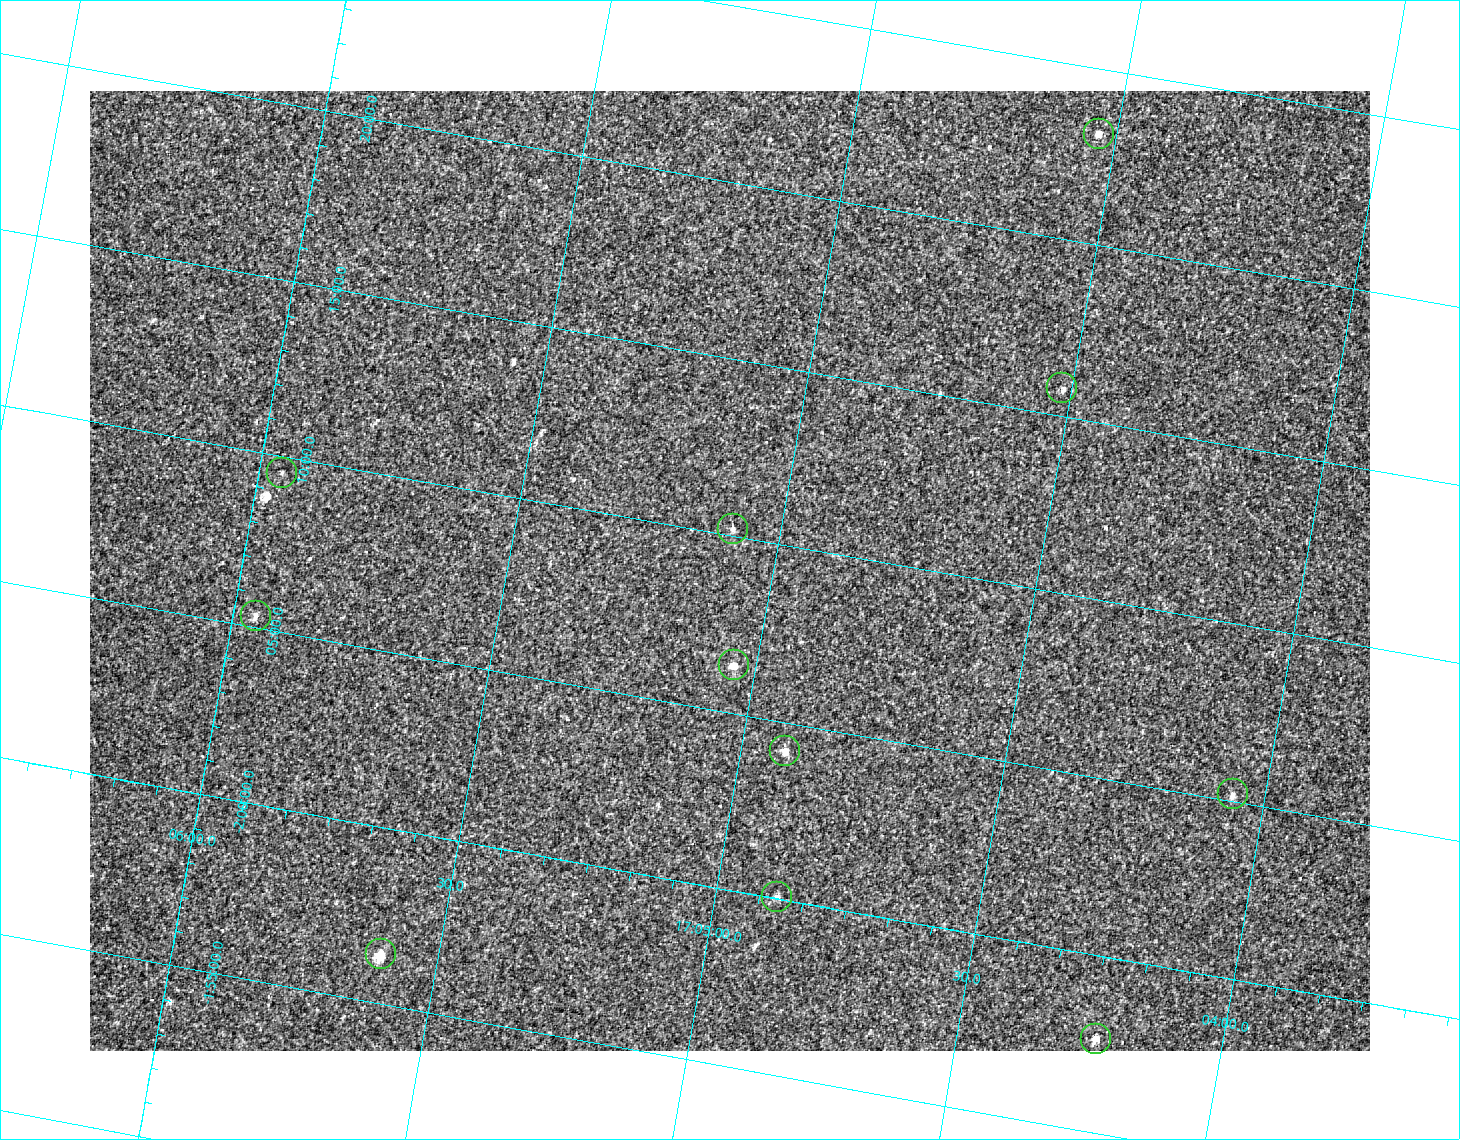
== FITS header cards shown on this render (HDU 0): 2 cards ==
NAXIS1  =                 1280 / image width
NAXIS2  =                  960 / image height

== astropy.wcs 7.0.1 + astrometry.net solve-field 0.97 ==
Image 1280 x 960 px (HDU 0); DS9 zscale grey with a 90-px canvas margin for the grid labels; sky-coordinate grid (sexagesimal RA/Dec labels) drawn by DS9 from the SOLVED WCS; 11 Tycho-2 reference stars matched to detected sources circled (green)
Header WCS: RA---TAN-SIP/DEC--TAN-SIP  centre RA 17:05:05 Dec -02:09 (256.27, -2.15 deg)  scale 1.72 arcsec/px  FOV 36.6' x 27.5'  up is +170 deg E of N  parity flipped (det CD > 0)
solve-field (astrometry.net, Tycho-2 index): VERIFIED the header's WCS against the Tycho-2 star catalogue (verified at 2 index scales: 11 matches each, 0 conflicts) and refined it, rather than solving blind
Solved WCS: RA---TAN-SIP/DEC--TAN-SIP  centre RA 17:05:05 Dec -02:09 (256.27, -2.15 deg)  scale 1.72 arcsec/px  FOV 36.6' x 27.5'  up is +170 deg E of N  parity flipped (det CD > 0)
The solver's refit moves the header's centre by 0.85 arcsec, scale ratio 1.001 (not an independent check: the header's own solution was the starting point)
Tycho-2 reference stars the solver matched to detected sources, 11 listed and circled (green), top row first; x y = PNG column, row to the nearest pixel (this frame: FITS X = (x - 90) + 1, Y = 960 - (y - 91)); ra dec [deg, ICRS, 3 dp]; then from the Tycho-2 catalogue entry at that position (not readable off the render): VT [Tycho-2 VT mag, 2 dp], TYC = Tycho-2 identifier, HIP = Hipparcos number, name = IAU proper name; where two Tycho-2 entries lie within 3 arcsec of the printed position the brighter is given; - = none
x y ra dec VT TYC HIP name
1099 134 256.133 -2.386 10.60 5068-1510-1 - -
1062 388 256.129 -2.263 11.48 5068-1435-1 - -
282 473 256.489 -2.159 11.74 5068-1349-1 - -
733 529 256.272 -2.170 11.68 5068-1350-1 - -
256 616 256.489 -2.089 11.24 5068-1351-1 - -
734 665 256.260 -2.106 10.73 5068-1636-1 - -
785 751 256.229 -2.070 10.02 5068-1254-1 - -
1233 794 256.015 -2.087 11.42 5068-1450-1 - -
777 897 256.221 -2.001 11.48 5068-1290-1 - -
381 954 256.402 -1.940 11.23 5068-1490-1 - -
1096 1039 256.059 -1.961 10.62 5068-1857-1 - -